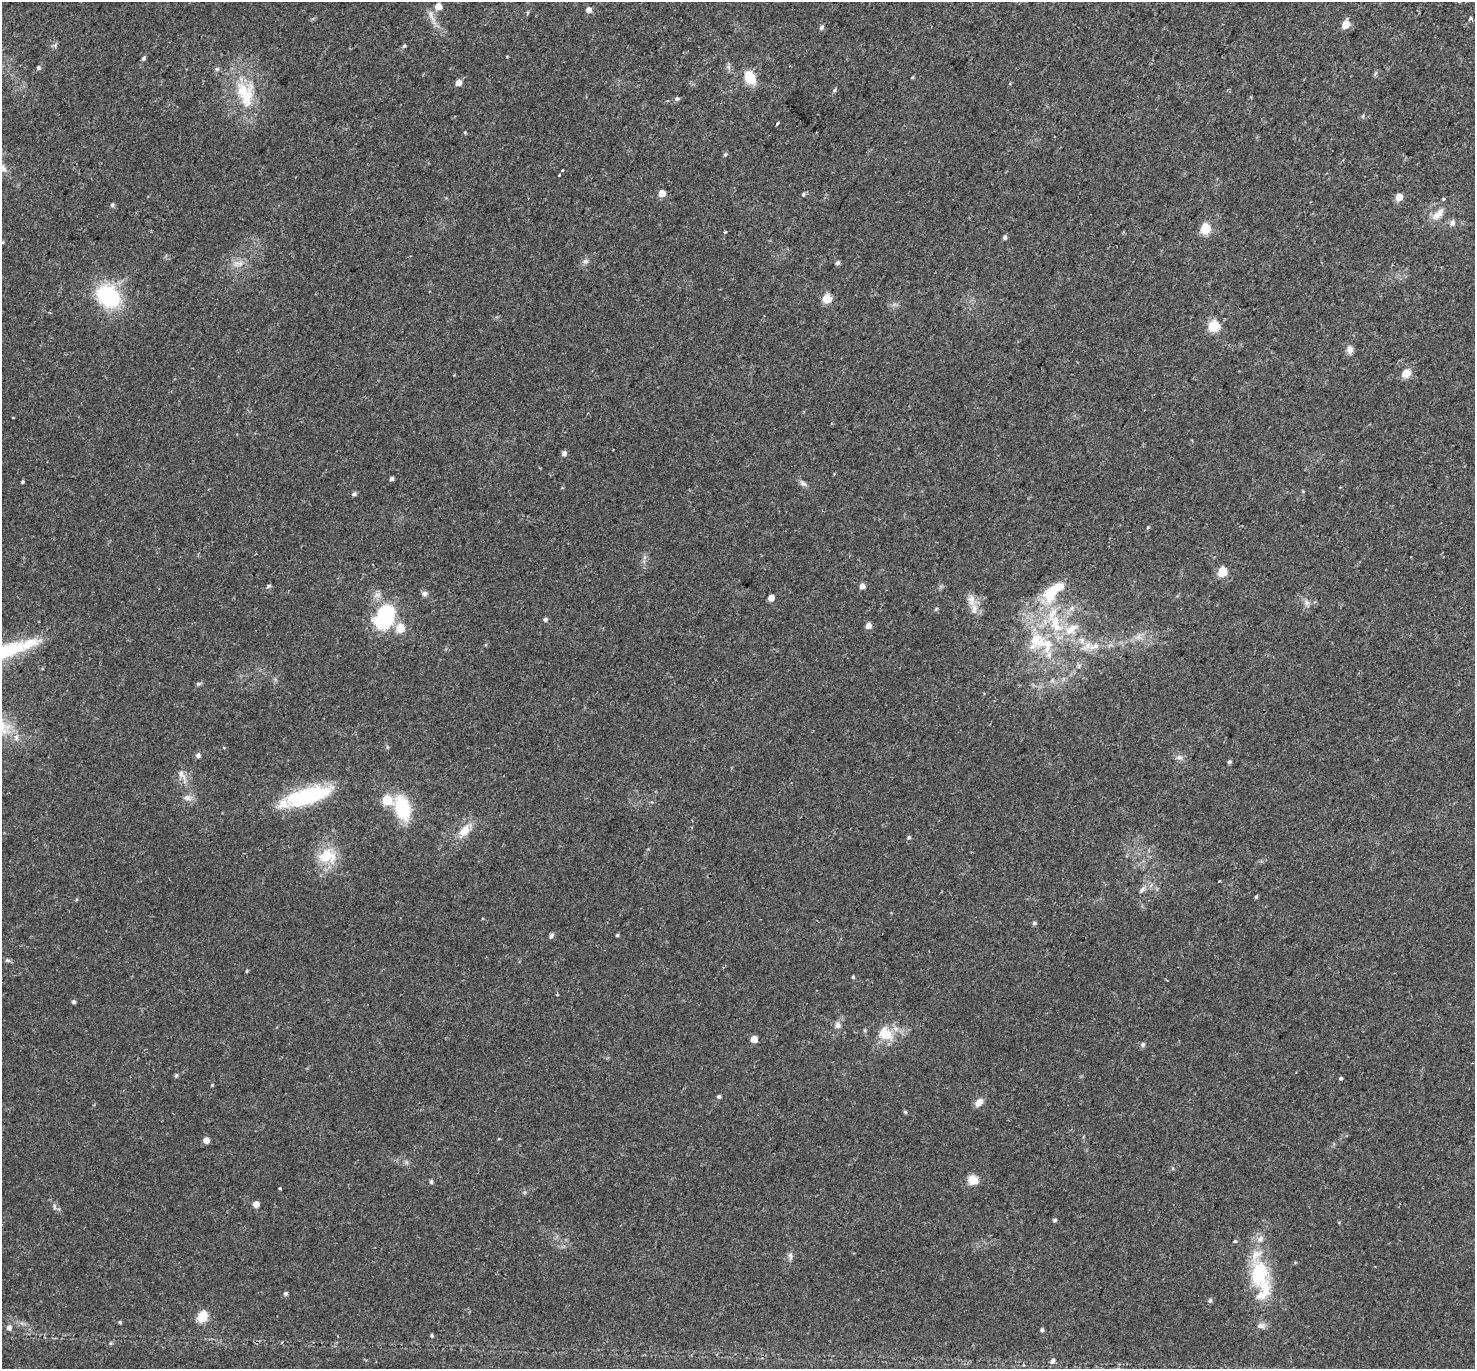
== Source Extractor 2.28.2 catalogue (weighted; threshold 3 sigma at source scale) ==
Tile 10 of 4 x 4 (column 2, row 3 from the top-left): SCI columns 1544-3016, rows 1658-3024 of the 6044 x 6110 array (HDU 1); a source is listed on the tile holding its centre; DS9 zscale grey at full resolution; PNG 1477 x 1371 px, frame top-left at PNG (2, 2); no overlay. Shown black and unused: <1% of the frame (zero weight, under 2 of 3 exposures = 5% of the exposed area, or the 3 px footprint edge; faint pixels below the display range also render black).
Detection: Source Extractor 2.28.2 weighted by HDU 2 'WHT'; one run over the whole footprint, this tile lists its part. Background 0.0254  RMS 0.0035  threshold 0.0156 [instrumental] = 3 sigma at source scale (4.5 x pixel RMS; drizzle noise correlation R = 1.50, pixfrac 1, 0.0396/0.0396 arcsec/px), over >= 5 px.
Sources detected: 134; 2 inside a brighter object's white glare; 2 cosmic-ray / hot-pixel residue — not listed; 7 inside a brighter listed object's ellipse — not listed separately; the other 123 listed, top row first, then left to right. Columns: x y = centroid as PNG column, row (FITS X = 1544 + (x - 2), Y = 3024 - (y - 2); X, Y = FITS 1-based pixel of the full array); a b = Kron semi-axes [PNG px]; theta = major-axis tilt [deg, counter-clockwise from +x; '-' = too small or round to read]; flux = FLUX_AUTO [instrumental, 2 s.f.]
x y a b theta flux
438 7 5 5 - 4
589 10 5 5 - 1.8
431 16 24 6 -70 2.4
1471 18 4 3 - 0.66
1345 25 6 5 - 5.8
821 27 6 5 - 0.71
404 46 5 4 - 0.48
507 56 3 2 - 0.38
144 58 6 5 - 0.59
38 68 5 5 - 0.64
217 69 6 5 - 0.68
750 77 15 10 -63 7
912 77 5 3 - 0.3
458 83 5 5 - 2.6
835 90 6 4 51 0.56
243 91 27 19 -78 12
676 99 4 3 - 2.9
777 123 4 3 - 2.9
725 154 5 4 - 0.51
2 168 14 9 -49 2.4
562 170 3 3 - 1
559 175 4 3 - 1.1
662 193 5 5 - 4.2
803 194 5 5 - 0.5
1399 197 5 5 - 4.4
1443 199 3 3 - 0.95
112 205 6 5 - 0.6
1438 214 18 8 40 3.2
1452 223 8 6 73 1.2
1205 229 6 5 - 21
725 232 4 3 - 0.74
1005 237 5 4 - 0.81
585 261 8 7 - 0.95
237 263 13 8 37 2.3
838 263 6 5 - 0.75
108 296 25 19 -41 28
827 299 5 5 - 13
1214 326 13 12 - 5.4
1350 350 10 8 -86 1.7
1406 373 11 9 35 2.9
13 418 2 2 - 0.37
564 453 5 5 - 1.3
391 479 4 4 - 0.86
23 482 3 3 - 0.98
803 484 11 6 -26 1
1303 491 4 4 - 0.29
354 494 6 5 - 0.7
1148 527 5 4 - 0.38
1222 572 5 5 - 15
268 586 4 3 - 1.7
862 586 5 5 - 1.8
424 593 8 7 - 0.99
1051 593 29 19 65 11
771 598 5 4 - 2.8
971 600 17 10 -78 2.9
1307 603 8 7 - 1.2
1072 608 7 6 - 1
936 609 5 4 - 0.41
384 616 22 16 71 33
545 619 5 5 - 0.66
868 626 5 5 - 2.4
400 628 6 5 - 9.4
1071 629 22 12 35 6.3
1139 637 11 6 -21 1.6
1037 640 29 20 67 13
1082 640 9 8 - 2
1094 647 37 8 10 5.4
2 653 81 15 22 32
1079 666 7 4 -72 0.56
1052 681 7 4 19 0.62
198 684 6 4 17 0.5
16 737 9 6 -89 1.4
224 748 5 3 - 0.25
198 755 5 5 - 1.1
1179 757 9 6 -15 1.2
1229 762 4 4 - 0.64
181 774 15 8 -56 2.1
188 798 13 8 -29 1.7
304 798 45 20 18 23
387 800 6 5 - 14
402 808 23 14 -73 17
464 831 19 12 53 4.6
909 837 5 4 - 0.53
327 856 24 19 1 9.3
1219 881 3 3 - 0.75
1142 889 10 5 53 0.99
1256 897 4 4 - 0.43
1034 923 5 5 - 0.58
551 935 8 5 58 0.71
617 935 4 3 - 0.42
8 960 8 5 -20 0.63
247 971 4 4 - 0.34
853 977 4 4 - 0.42
74 1002 4 4 - 0.66
838 1025 9 8 - 1.4
885 1034 24 18 -37 7.6
754 1039 5 5 - 4.3
1143 1044 7 6 - 0.63
176 1075 6 4 -77 0.54
1341 1078 4 3 - 0.98
212 1085 4 4 - 0.28
719 1096 5 4 - 0.58
979 1102 10 7 50 2.3
905 1112 5 4 - 0.44
206 1140 5 5 - 2.8
973 1180 13 11 -51 2.9
431 1182 5 4 - 0.59
280 1188 4 3 - 1
256 1204 5 5 - 2.6
54 1206 9 4 -89 0.65
1055 1220 4 4 - 0.65
790 1256 10 5 -85 1
1259 1274 42 24 -84 21
285 1294 5 5 - 0.69
1210 1301 5 5 - 0.72
202 1317 6 5 - 20
120 1322 4 4 - 0.48
1261 1326 12 7 11 1.5
9 1328 6 6 - 1.3
1042 1330 5 4 - 0.65
432 1336 4 4 - 0.46
111 1343 5 5 - 0.45
1052 1361 6 5 - 1.1
Isophote crosses this tile's border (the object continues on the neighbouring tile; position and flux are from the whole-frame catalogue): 2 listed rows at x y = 2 168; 2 653